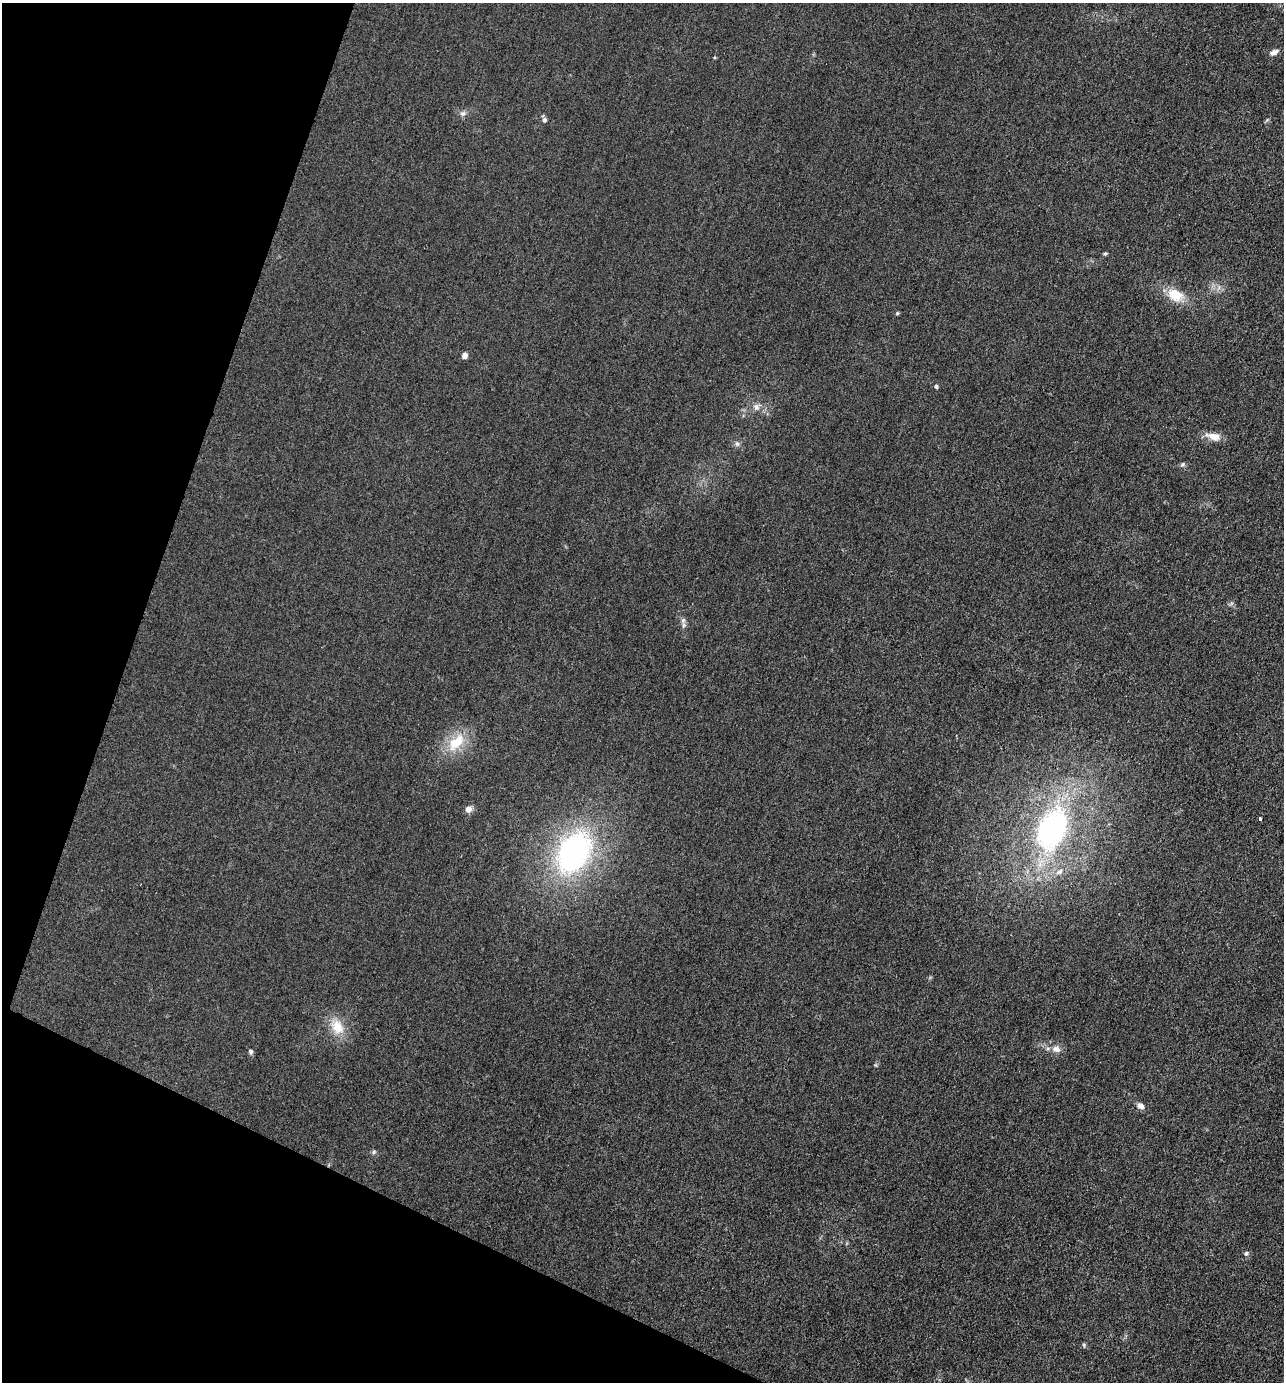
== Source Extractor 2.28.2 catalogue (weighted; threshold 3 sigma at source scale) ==
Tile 9 of 4 x 4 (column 1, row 3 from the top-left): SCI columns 272-1553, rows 1382-2761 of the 5536 x 5523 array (HDU 1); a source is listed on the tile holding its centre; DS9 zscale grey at full resolution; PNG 1286 x 1384 px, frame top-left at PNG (2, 3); no overlay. Shown black and unused: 18% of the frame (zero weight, under 3 of 4 exposures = <1% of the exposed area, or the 3 px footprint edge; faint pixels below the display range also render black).
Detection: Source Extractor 2.28.2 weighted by HDU 2 'WHT'; one run over the whole footprint, this tile lists its part. Background 0.0282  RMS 0.0049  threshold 0.022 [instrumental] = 3 sigma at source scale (4.5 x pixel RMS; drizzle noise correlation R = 1.50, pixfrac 1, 0.05/0.05 arcsec/px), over >= 5 px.
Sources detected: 26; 1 inside a brighter listed object's ellipse — not listed separately; the other 25 listed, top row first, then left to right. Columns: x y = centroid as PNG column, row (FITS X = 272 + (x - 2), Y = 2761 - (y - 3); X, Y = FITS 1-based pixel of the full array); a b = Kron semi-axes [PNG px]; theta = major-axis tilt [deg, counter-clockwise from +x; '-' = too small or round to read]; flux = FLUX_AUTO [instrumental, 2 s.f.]
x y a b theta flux
1274 52 11 6 25 2.4
463 113 8 7 - 1.6
544 120 7 5 -79 1.3
1105 254 6 4 21 0.7
1175 295 20 14 -27 10
897 313 5 4 - 0.56
465 356 7 6 - 1.7
936 386 5 4 - 0.81
756 407 11 9 32 2.9
1213 436 20 9 -13 5
737 444 7 6 - 1.3
1182 464 7 5 55 0.9
683 620 9 6 63 1.5
456 742 31 16 47 14
468 809 9 8 - 2.3
1260 818 3 3 - 5
1052 829 59 37 67 96
574 852 44 30 60 110
337 1027 21 16 -54 9.7
1056 1049 13 9 -17 3.4
250 1051 6 5 - 0.97
1140 1106 9 7 -33 2.4
374 1152 6 5 - 0.8
1246 1254 7 5 56 0.96
1084 1345 7 4 -75 0.67